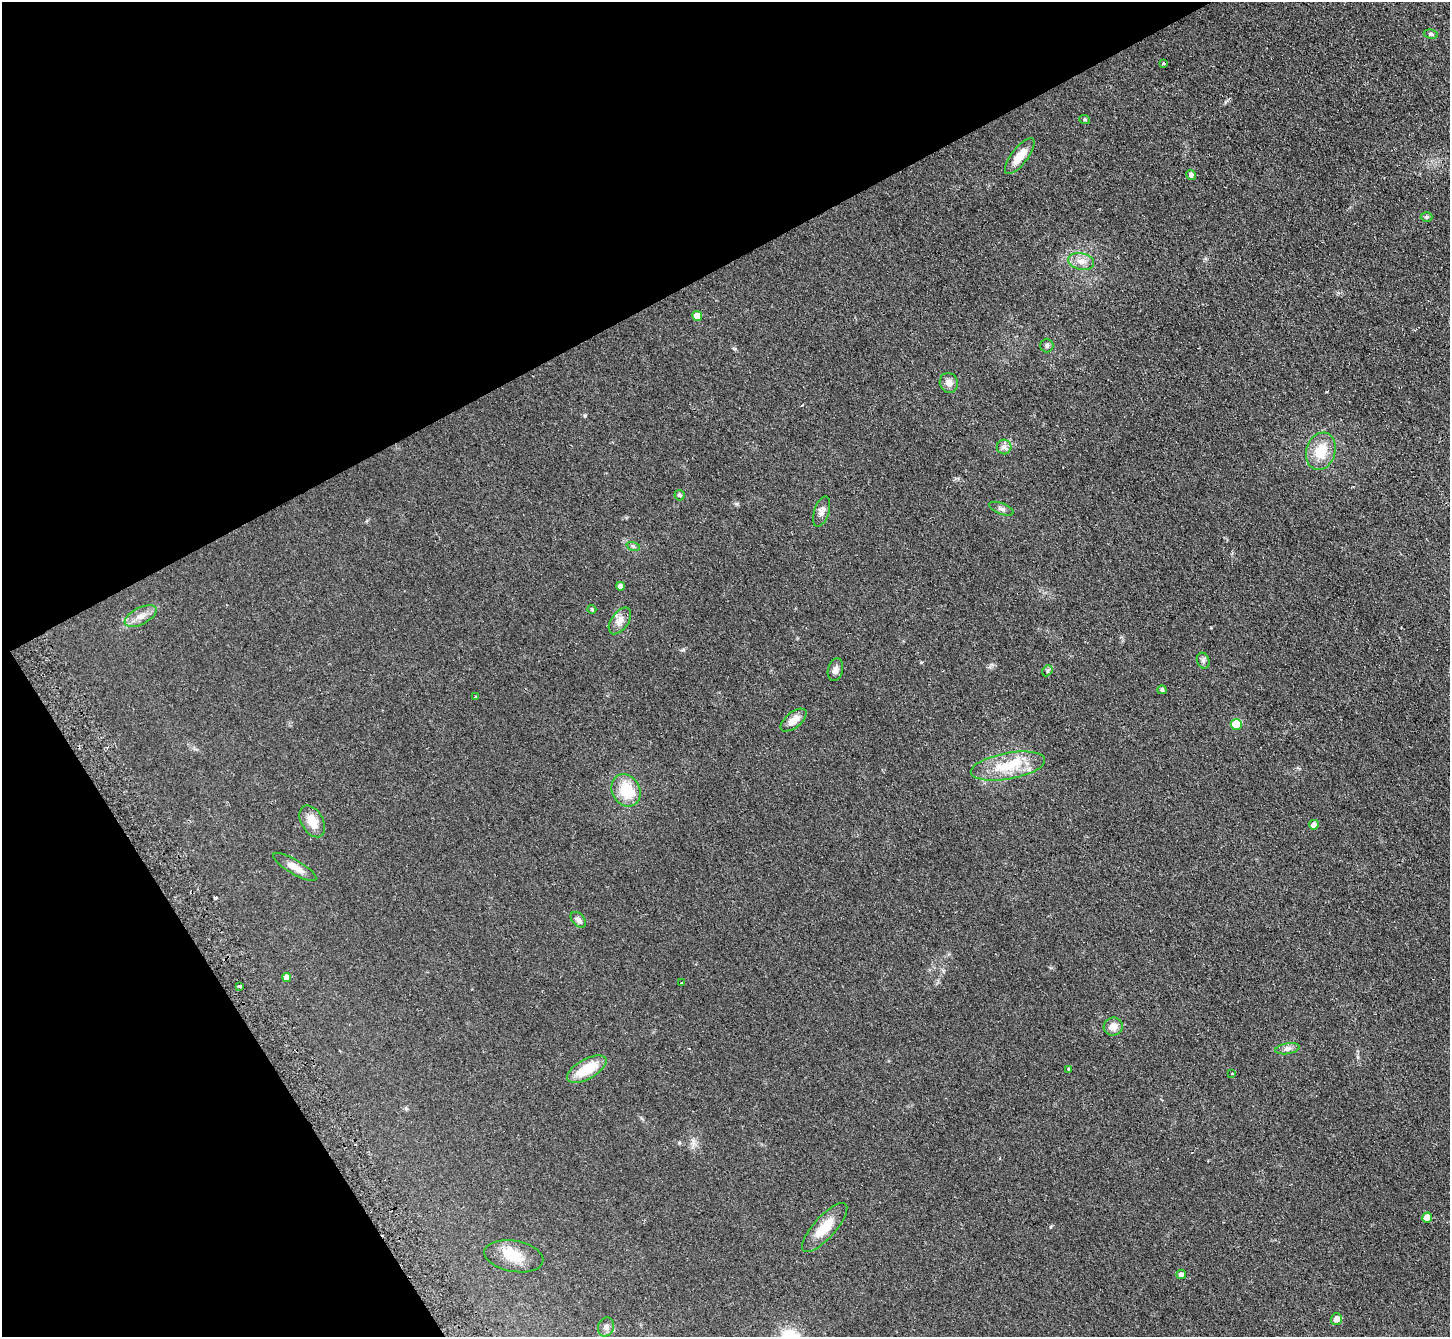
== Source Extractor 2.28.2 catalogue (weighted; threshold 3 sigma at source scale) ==
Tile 5 of 4 x 4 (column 1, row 2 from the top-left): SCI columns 33-1480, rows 2977-4311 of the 5856 x 5815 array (HDU 1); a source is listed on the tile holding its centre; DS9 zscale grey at full resolution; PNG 1452 x 1339 px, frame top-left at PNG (2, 2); each listed source drawn as its Kron ellipse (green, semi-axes under 4 px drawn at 4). Shown black and unused: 28% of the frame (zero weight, under 2 of 3 exposures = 2% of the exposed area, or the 3 px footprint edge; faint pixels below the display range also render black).
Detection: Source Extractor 2.28.2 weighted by HDU 2 'WHT'; one run over the whole footprint, this tile lists its part. Background 0.0531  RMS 0.0082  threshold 0.0368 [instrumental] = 3 sigma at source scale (4.5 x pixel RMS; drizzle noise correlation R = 1.50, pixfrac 1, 0.05/0.05 arcsec/px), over >= 5 px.
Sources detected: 51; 2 inside a brighter object's white glare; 2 cosmic-ray / hot-pixel residue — neither listed nor drawn; the other 47 listed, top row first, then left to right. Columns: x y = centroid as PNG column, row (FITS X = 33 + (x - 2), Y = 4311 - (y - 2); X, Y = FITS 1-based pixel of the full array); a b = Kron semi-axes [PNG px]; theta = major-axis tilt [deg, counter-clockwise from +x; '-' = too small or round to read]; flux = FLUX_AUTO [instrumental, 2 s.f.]
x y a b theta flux
1431 34 7 4 -8 1.6
1163 63 3 3 - 1.6
1085 120 5 3 - 0.86
1020 156 22 8 52 13
1191 175 5 4 - 2.4
1427 217 6 5 - 1.1
1081 261 13 8 -11 6.5
697 316 5 4 - 9.9
1047 345 7 6 - 2.1
949 383 10 9 - 5.2
1004 447 7 7 - 2.9
1321 451 19 14 72 20
679 495 5 5 - 1.7
1001 509 13 5 -21 2.6
822 512 16 7 72 4.4
633 546 7 4 -18 1.5
620 586 4 4 - 3.8
592 609 4 3 - 0.93
141 616 17 8 27 6.8
620 621 15 8 54 5.9
1203 661 8 6 -71 2
835 670 11 7 76 4.1
1047 671 6 4 47 1.3
1162 690 4 4 - 1.8
475 697 3 2 - 1.5
794 720 15 7 39 7.7
1236 724 5 5 - 34
1008 766 38 13 10 28
626 790 17 14 -60 25
312 821 17 11 -60 12
1314 825 5 5 - 4.6
295 867 25 7 -30 7.6
578 920 9 6 -47 2.8
286 977 4 4 - 5.5
681 983 2 2 - 0.53
239 986 4 3 - 2.7
1113 1026 9 9 - 6.5
1287 1049 12 5 10 3
587 1069 22 10 29 25
1069 1069 4 3 - 0.84
1232 1074 3 2 - 0.92
1427 1218 5 5 - 7.9
825 1228 31 11 48 18
514 1256 30 15 -10 16
1181 1274 5 4 - 2.5
1336 1319 6 5 - 5.5
606 1327 9 8 - 3.3
Unlisted compact peaks at least as high as the median listed source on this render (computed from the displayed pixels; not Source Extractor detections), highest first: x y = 585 416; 736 504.